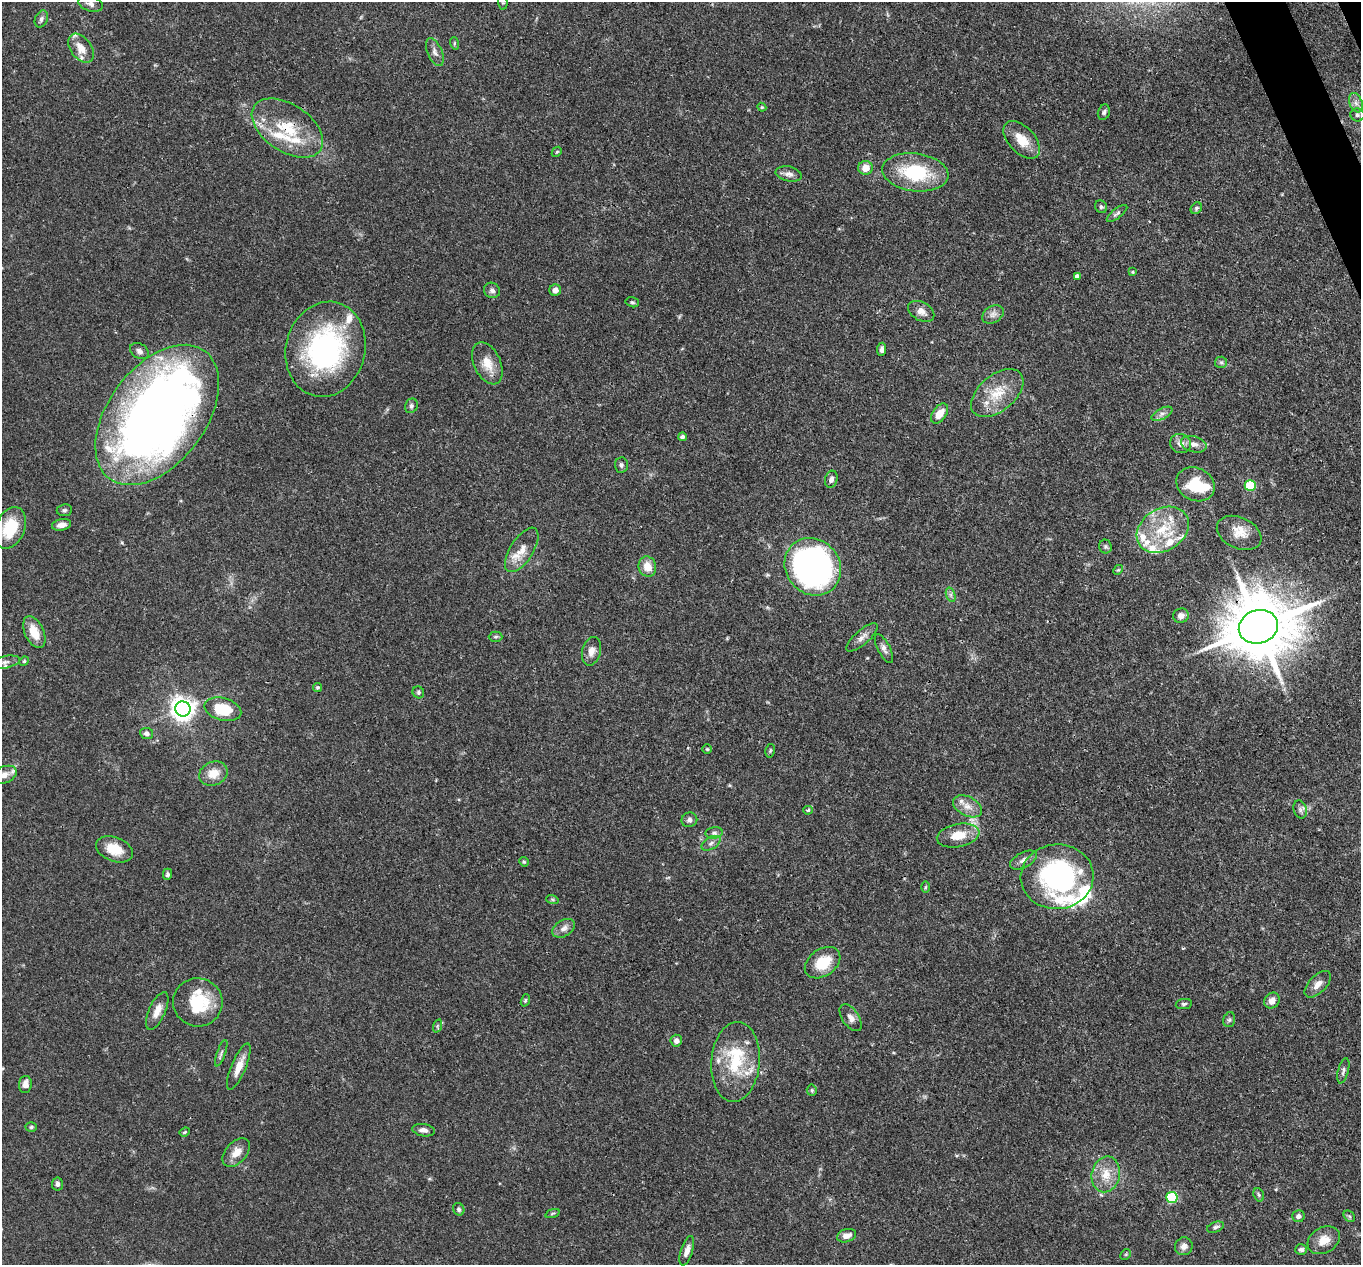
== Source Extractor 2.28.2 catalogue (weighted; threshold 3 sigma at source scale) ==
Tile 10 of 4 x 4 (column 2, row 3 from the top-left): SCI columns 1457-2815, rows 1600-2862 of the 5639 x 5584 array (HDU 1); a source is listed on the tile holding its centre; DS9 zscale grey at full resolution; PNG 1363 x 1267 px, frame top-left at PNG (2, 2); each listed source drawn as its Kron ellipse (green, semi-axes under 4 px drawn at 4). Shown black and unused: <1% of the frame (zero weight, under 3 of 4 exposures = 8% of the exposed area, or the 3 px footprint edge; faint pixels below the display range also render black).
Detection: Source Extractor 2.28.2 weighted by HDU 2 'WHT'; one run over the whole footprint, this tile lists its part. Background 0.0914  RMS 0.0038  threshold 0.0172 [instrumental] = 3 sigma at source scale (4.5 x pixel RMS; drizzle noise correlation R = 1.50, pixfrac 1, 0.05/0.05 arcsec/px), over >= 5 px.
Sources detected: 144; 2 inside a brighter object's white glare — neither listed nor drawn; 19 inside a brighter listed object's ellipse — not listed separately; the other 123 listed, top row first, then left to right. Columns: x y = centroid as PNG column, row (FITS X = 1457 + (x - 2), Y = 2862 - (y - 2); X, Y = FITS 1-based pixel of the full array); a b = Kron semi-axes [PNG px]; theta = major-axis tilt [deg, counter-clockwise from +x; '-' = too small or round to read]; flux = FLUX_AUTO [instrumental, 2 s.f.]
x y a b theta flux
503 2 7 5 -83 0.6
91 4 13 7 -17 1.8
41 19 9 6 66 1.2
454 43 6 4 -73 0.46
81 48 16 10 -53 5.7
435 52 15 7 -66 1.9
1356 103 10 6 -71 1.9
762 107 4 4 - 0.44
1104 112 8 6 71 0.93
1357 115 7 6 - 1
287 128 40 23 -34 19
1022 140 23 13 -47 7.2
557 152 5 4 - 0.51
865 168 7 7 - 4.1
915 172 33 19 -7 26
789 174 13 7 -12 2
1101 207 6 5 - 0.77
1196 208 6 5 - 0.64
1117 213 12 5 37 0.96
1133 272 4 3 - 0.42
1077 276 4 4 - 1.3
492 290 8 7 - 1.5
555 290 6 5 - 2.3
632 302 7 5 -14 0.63
921 311 14 9 -28 2.8
993 314 11 8 31 2
326 349 48 39 76 67
882 349 6 4 83 1.1
139 351 10 7 -31 1.5
1221 362 6 5 - 0.78
487 363 22 13 -65 6.5
997 393 31 18 40 11
411 406 7 6 - 0.9
940 414 11 7 55 4.9
1162 414 11 5 27 1.5
157 415 80 48 53 350
682 437 4 4 - 1.2
1180 444 11 9 -19 2.3
1194 444 13 8 -14 2.5
621 465 7 6 - 0.95
831 479 9 6 75 1.4
1195 484 20 16 -27 14
1250 486 5 5 - 20
64 510 8 6 5 0.83
62 525 10 5 10 2.2
10 528 22 14 66 14
1163 530 28 21 32 17
1239 533 23 15 -25 6
1105 547 7 6 - 0.81
522 550 25 11 58 5.4
647 567 10 8 -73 5
813 567 30 27 -50 150
1118 570 5 4 - 0.44
951 595 7 4 -72 0.97
1181 616 8 7 - 2.2
1258 627 20 16 17 3200
34 632 17 9 -65 6.8
495 637 7 5 1 0.63
862 637 20 7 41 2.4
884 649 16 6 -62 1.7
591 651 14 9 75 2.7
24 661 5 4 - 0.5
4 662 16 6 12 1.7
317 687 4 4 - 0.53
418 692 6 5 - 0.69
183 709 7 7 - 330
223 709 19 11 -16 14
147 733 6 5 - 1.3
707 749 5 4 - 0.48
770 751 7 5 78 0.55
213 773 15 11 22 5.6
4 775 13 8 24 2.5
967 806 15 9 -27 3.6
1300 809 9 6 -75 1.3
808 810 5 4 - 0.55
689 820 8 7 - 1.2
714 833 8 5 8 0.93
958 836 21 11 11 7.3
711 843 10 6 31 1.4
114 849 19 12 -21 7.6
1023 860 15 7 27 2.2
524 862 5 4 - 0.46
167 874 5 4 - 0.8
1057 877 36 32 4 71
926 887 6 4 88 0.55
552 899 6 4 -19 0.49
564 928 12 8 30 2.2
823 963 19 13 35 11
1318 984 16 8 45 3
525 1000 6 4 70 0.52
1272 1001 8 7 - 2.5
198 1002 25 24 - 17
1184 1004 8 5 8 0.79
157 1011 20 8 66 3.7
851 1018 15 8 -56 2.2
1229 1020 8 5 73 0.81
437 1026 7 4 71 0.61
676 1041 6 6 - 1.5
221 1053 14 4 70 0.97
735 1062 40 24 85 21
239 1067 25 7 67 5
1343 1071 13 5 75 1.1
25 1084 8 6 83 2.6
812 1090 5 5 - 0.57
31 1127 5 5 - 0.6
424 1130 11 6 -9 1.8
185 1132 5 4 - 0.48
236 1152 17 10 47 4.4
1106 1174 18 14 77 6.8
57 1184 6 5 - 1.1
1259 1195 7 5 -71 0.65
1172 1198 6 5 - 30
459 1209 6 5 - 0.89
552 1214 7 3 19 0.5
1298 1216 6 6 - 1.3
1349 1216 6 4 -44 0.6
1215 1227 9 5 20 0.89
847 1236 10 6 18 2.9
1324 1240 17 12 30 5.1
1184 1246 9 8 - 2.2
1301 1250 6 5 - 1.1
687 1251 15 6 72 2.3
1126 1254 6 4 46 0.49
Overlapping masked pixels (flux is a lower limit): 3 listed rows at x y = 287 128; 157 415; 1258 627
Isophote crosses this tile's border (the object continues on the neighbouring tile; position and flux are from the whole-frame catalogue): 3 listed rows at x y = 503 2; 4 662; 4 775